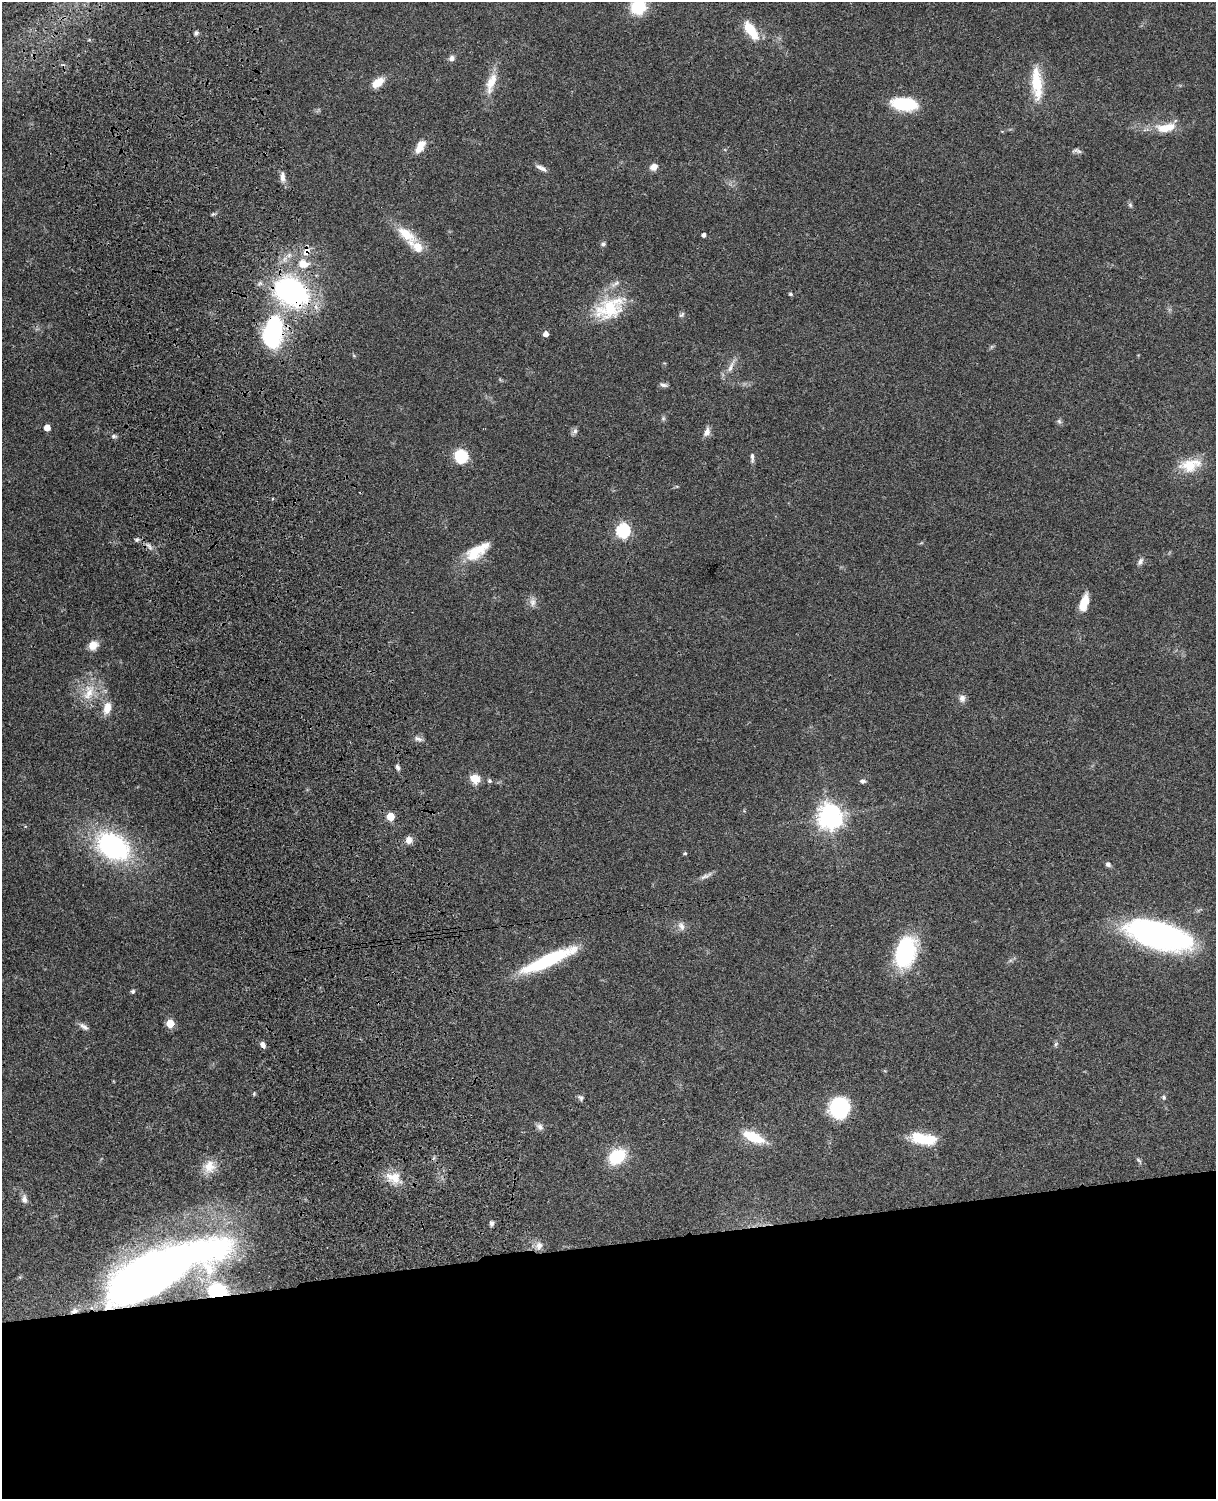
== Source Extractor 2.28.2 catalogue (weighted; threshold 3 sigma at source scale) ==
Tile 11 of 4 x 3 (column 3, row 3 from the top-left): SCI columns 2547-3760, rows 273-1769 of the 5091 x 4922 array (HDU 1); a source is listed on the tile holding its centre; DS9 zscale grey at full resolution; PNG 1218 x 1501 px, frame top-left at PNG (2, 2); no overlay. Shown black and unused: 17% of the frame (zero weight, under 3 of 4 exposures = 6% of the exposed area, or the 3 px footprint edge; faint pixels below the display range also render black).
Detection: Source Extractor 2.28.2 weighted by HDU 2 'WHT'; one run over the whole footprint, this tile lists its part. Background 0.0869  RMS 0.0062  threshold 0.0277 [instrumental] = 3 sigma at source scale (4.5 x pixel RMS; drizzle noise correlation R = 1.50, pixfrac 1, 0.05/0.05 arcsec/px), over >= 5 px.
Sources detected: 90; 2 inside a brighter object's white glare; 1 long thin detection or spike segment (spike, bleed or trail) — not listed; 3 inside a brighter listed object's ellipse — not listed separately; the other 84 listed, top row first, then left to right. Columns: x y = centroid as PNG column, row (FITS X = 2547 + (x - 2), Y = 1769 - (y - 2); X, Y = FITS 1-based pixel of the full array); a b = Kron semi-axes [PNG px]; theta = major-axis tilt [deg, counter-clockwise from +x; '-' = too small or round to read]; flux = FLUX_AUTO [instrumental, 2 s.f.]
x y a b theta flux
638 7 10 9 - 34
751 30 22 9 -56 16
196 33 5 5 - 1.4
451 58 7 7 - 2.2
378 82 14 8 35 8.9
491 83 31 11 71 11
1037 83 42 12 -85 21
904 104 27 13 -5 29
1166 127 26 11 10 13
420 147 17 9 60 7.3
1077 151 13 5 -10 1.7
654 167 8 7 - 4.5
541 168 16 5 -28 3
282 177 13 6 -86 3.7
1130 205 7 5 -46 1.1
406 234 33 14 -37 15
704 235 4 4 - 1.9
603 244 6 6 - 1.3
306 251 15 9 67 5.2
303 264 13 11 -14 9
291 291 23 16 -24 170
790 294 4 4 - 1.1
609 309 40 26 17 34
682 315 9 5 44 1.3
273 333 34 19 79 75
546 334 5 4 - 4.2
731 367 21 6 67 4.4
663 385 11 5 -12 1.9
663 418 6 5 - 1.1
1059 421 8 6 -68 1.3
47 427 5 5 - 6.7
575 431 8 7 - 1.9
707 432 12 7 71 3.5
114 436 7 5 14 1.4
461 456 13 12 - 19
752 457 13 5 90 2.1
1190 465 29 15 11 15
623 530 6 6 - 110
137 540 6 6 - 1.2
149 546 13 4 -48 2.5
477 551 35 14 34 17
1140 561 10 6 58 2.3
533 602 13 8 -85 3.4
1084 602 16 7 72 13
93 645 10 9 - 6.7
89 692 27 15 69 15
962 698 10 8 89 2.9
107 708 14 8 76 7.4
418 739 12 6 -23 2.5
397 767 9 5 -67 1.7
475 779 11 9 -43 8.4
489 781 6 6 - 1.2
863 781 7 5 -2 1.7
390 816 5 5 - 15
830 817 8 8 - 630
409 840 9 7 88 4
113 846 34 24 -32 97
685 853 5 4 - 0.77
1108 864 7 5 -31 1.7
681 926 12 8 -65 3.3
1158 935 61 24 -15 170
905 952 33 20 71 59
552 958 70 14 23 43
133 991 5 5 - 1.1
170 1023 5 5 - 20
84 1027 15 6 -34 2.7
1056 1044 7 4 70 1
263 1045 9 5 -58 2.7
254 1094 5 4 - 0.75
1164 1097 6 5 - 1.1
581 1098 9 6 -57 1.6
839 1108 21 20 - 41
540 1127 10 7 -39 2.4
753 1137 28 11 -24 18
923 1139 29 12 -9 21
617 1156 18 13 39 28
1139 1161 9 4 -49 1.1
209 1166 17 16 - 9.1
393 1177 24 14 -3 11
24 1199 12 7 -82 2.8
492 1223 6 5 - 1.7
539 1246 12 10 54 4.1
158 1273 111 33 27 590
217 1291 12 10 -1 48
Overlapping masked pixels (flux is a lower limit): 6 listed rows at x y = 306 251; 291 291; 273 333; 393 1177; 158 1273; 217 1291
Isophote crosses this tile's border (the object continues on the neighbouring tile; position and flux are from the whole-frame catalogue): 1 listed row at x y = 638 7